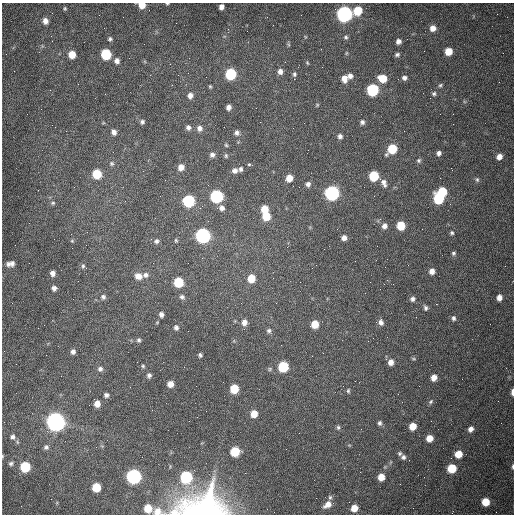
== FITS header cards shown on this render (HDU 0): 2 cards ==
NAXIS1  =                  512 /fastest changing axis
NAXIS2  =                  512 /next to fastest changing axis

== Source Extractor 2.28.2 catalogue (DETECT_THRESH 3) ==
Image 512 x 512 px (HDU 0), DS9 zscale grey, 1 PNG px = 1 image px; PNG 516 x 516 px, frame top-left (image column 1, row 512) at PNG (2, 3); no overlay
Background 1540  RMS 24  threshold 72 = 3 sigma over >= 5 px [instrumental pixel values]
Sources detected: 153; all 153 listed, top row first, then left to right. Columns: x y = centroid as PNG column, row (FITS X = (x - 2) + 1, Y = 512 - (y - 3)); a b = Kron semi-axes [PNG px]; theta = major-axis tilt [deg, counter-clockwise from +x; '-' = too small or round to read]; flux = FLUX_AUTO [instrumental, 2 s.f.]
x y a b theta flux
167 3 4 3 - 1.6e+03
142 5 6 5 - 2.0e+04
221 7 5 4 - 7.7e+03
65 8 5 3 - 1.9e+03
358 11 7 6 - 4.7e+04
344 14 7 7 - 7.2e+05
45 21 6 5 - 9.6e+03
433 28 7 6 - 1.2e+04
51 36 2 2 - 1.0e+03
346 37 5 5 - 2.8e+03
110 39 5 4 - 3.1e+03
398 41 5 5 - 6.3e+03
288 44 6 4 -71 2.1e+03
448 51 6 6 - 2.4e+04
72 54 6 6 - 2.6e+04
106 54 7 6 - 9.7e+04
397 54 6 4 25 3.5e+03
117 61 6 6 - 6.8e+03
307 63 6 4 -68 2.0e+03
280 71 7 6 - 8.0e+03
231 74 7 6 - 1.3e+05
294 74 6 5 - 3.1e+03
350 76 6 6 - 7.2e+03
344 78 8 7 - 1.2e+04
383 78 7 6 - 3.3e+04
404 78 6 6 - 5.3e+03
440 85 6 5 - 2.5e+03
210 86 4 4 - 1.8e+03
372 90 7 6 - 2.0e+05
105 94 2 2 - 9.6e+02
434 94 6 5 - 3.3e+03
190 95 6 5 - 7.6e+03
317 105 5 4 - 1.9e+03
228 107 5 4 - 7.2e+03
142 122 5 4 - 3.6e+03
362 122 6 5 - 4.8e+03
188 127 6 5 - 5.2e+03
200 128 7 7 - 7.0e+03
293 128 2 2 - 6.5e+02
114 132 6 5 - 6.7e+03
237 133 7 6 - 5.1e+03
340 136 6 6 - 5.2e+03
226 145 5 5 - 2.0e+03
392 149 7 6 - 6.1e+04
439 153 5 4 - 5.2e+03
212 155 6 6 - 5.7e+03
226 156 6 4 -77 2.6e+03
499 157 6 5 - 1.0e+04
419 160 6 5 - 2.9e+03
112 163 6 6 - 3.1e+03
249 164 5 4 - 1.9e+03
181 167 6 6 - 1.2e+04
241 169 6 5 - 4.1e+03
235 171 7 6 - 7.2e+03
97 174 6 6 - 6.1e+04
374 176 6 6 - 8.8e+04
289 178 6 6 - 1.9e+04
477 179 7 5 -74 3.0e+03
384 183 10 6 -67 7.7e+03
308 184 6 5 - 5.3e+03
299 187 2 2 - 9.2e+02
442 192 6 6 - 7.1e+04
332 193 7 7 - 4.4e+05
216 196 7 6 - 2.6e+05
439 198 7 6 - 1.2e+05
188 201 6 6 - 2.0e+05
53 203 6 5 - 2.9e+03
222 208 7 6 - 7.3e+03
264 209 6 5 - 2.7e+04
266 216 7 6 - 3.5e+04
384 226 6 6 - 7.9e+03
401 226 6 6 - 4.8e+04
452 233 5 4 - 2.8e+03
203 236 7 7 - 5.4e+05
344 238 5 5 - 8.4e+03
176 240 6 4 -69 2.1e+03
72 241 5 5 - 1.9e+03
156 241 7 6 - 4.6e+03
453 253 5 5 - 3.0e+03
10 264 10 6 8 8.4e+03
83 266 6 5 - 3.0e+03
432 271 6 6 - 9.7e+03
53 273 5 5 - 7.9e+03
145 275 7 6 - 5.3e+03
138 276 8 7 - 1.3e+04
251 278 6 6 - 3.3e+04
273 278 2 2 - 7.6e+02
178 282 6 6 - 7.0e+04
54 288 5 5 - 6.2e+03
103 297 7 6 - 4.4e+03
182 297 6 6 - 4.3e+03
499 298 6 5 - 1.0e+04
412 299 6 6 - 4.8e+03
276 303 3 2 - 1.3e+03
425 308 7 5 -70 3.9e+03
161 314 5 4 - 5.8e+03
454 318 6 5 - 4.4e+03
244 322 7 6 - 1.1e+04
381 322 8 5 -88 6.8e+03
315 324 6 5 - 3.1e+04
176 328 6 5 - 4.5e+03
269 331 7 6 - 4.3e+03
139 340 5 5 - 3.1e+03
73 352 5 5 - 5.4e+03
200 355 4 4 - 3.2e+03
413 359 7 3 -9 1.7e+03
391 362 6 5 - 1.1e+04
143 366 5 5 - 2.3e+03
283 367 7 6 - 1.1e+05
100 369 6 6 - 5.0e+03
270 369 6 5 - 2.5e+03
149 375 6 5 - 4.5e+03
434 378 6 5 - 1.2e+04
170 384 6 5 - 1.4e+04
234 389 6 6 - 4.5e+04
348 391 6 4 76 2.4e+03
512 392 6 3 89 6.7e+03
106 395 6 5 - 4.6e+03
431 402 7 5 50 3.0e+03
97 403 7 6 - 1.4e+04
254 414 6 5 - 2.3e+04
189 421 2 2 - 6.9e+02
55 422 8 7 - 1.3e+06
380 423 6 5 - 3.9e+03
413 426 6 5 - 2.4e+04
338 427 6 5 - 2.9e+03
471 429 6 5 - 7.4e+03
12 437 7 7 - 5.3e+03
429 438 6 5 - 1.9e+04
46 447 7 7 - 4.6e+03
235 451 6 6 - 6.2e+04
400 454 6 6 - 3.0e+03
458 454 6 5 - 2.7e+04
2 456 5 3 - 1.4e+03
403 457 7 6 - 4.9e+03
11 463 6 5 - 3.4e+03
513 466 6 3 90 2.4e+03
25 467 6 6 - 7.6e+04
452 468 6 6 - 5.1e+04
134 476 7 7 - 4.1e+05
186 477 7 7 - 1.6e+05
381 477 6 5 - 2.0e+04
400 484 2 2 - 8.0e+02
96 487 6 6 - 4.1e+04
330 497 7 5 75 3.3e+03
316 498 2 2 - 3.6e+03
486 502 6 6 - 3.2e+04
328 504 11 7 37 1.4e+04
148 508 6 6 - 2.7e+04
204 508 45 30 6 3.0e+05
354 508 6 5 - 1.9e+04
158 511 15 9 -17 1.7e+04
175 512 15 9 4 1.5e+04
At the frame edge (FLAGS 8, measured only in part): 8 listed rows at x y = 167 3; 142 5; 512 392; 2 456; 513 466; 204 508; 158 511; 175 512